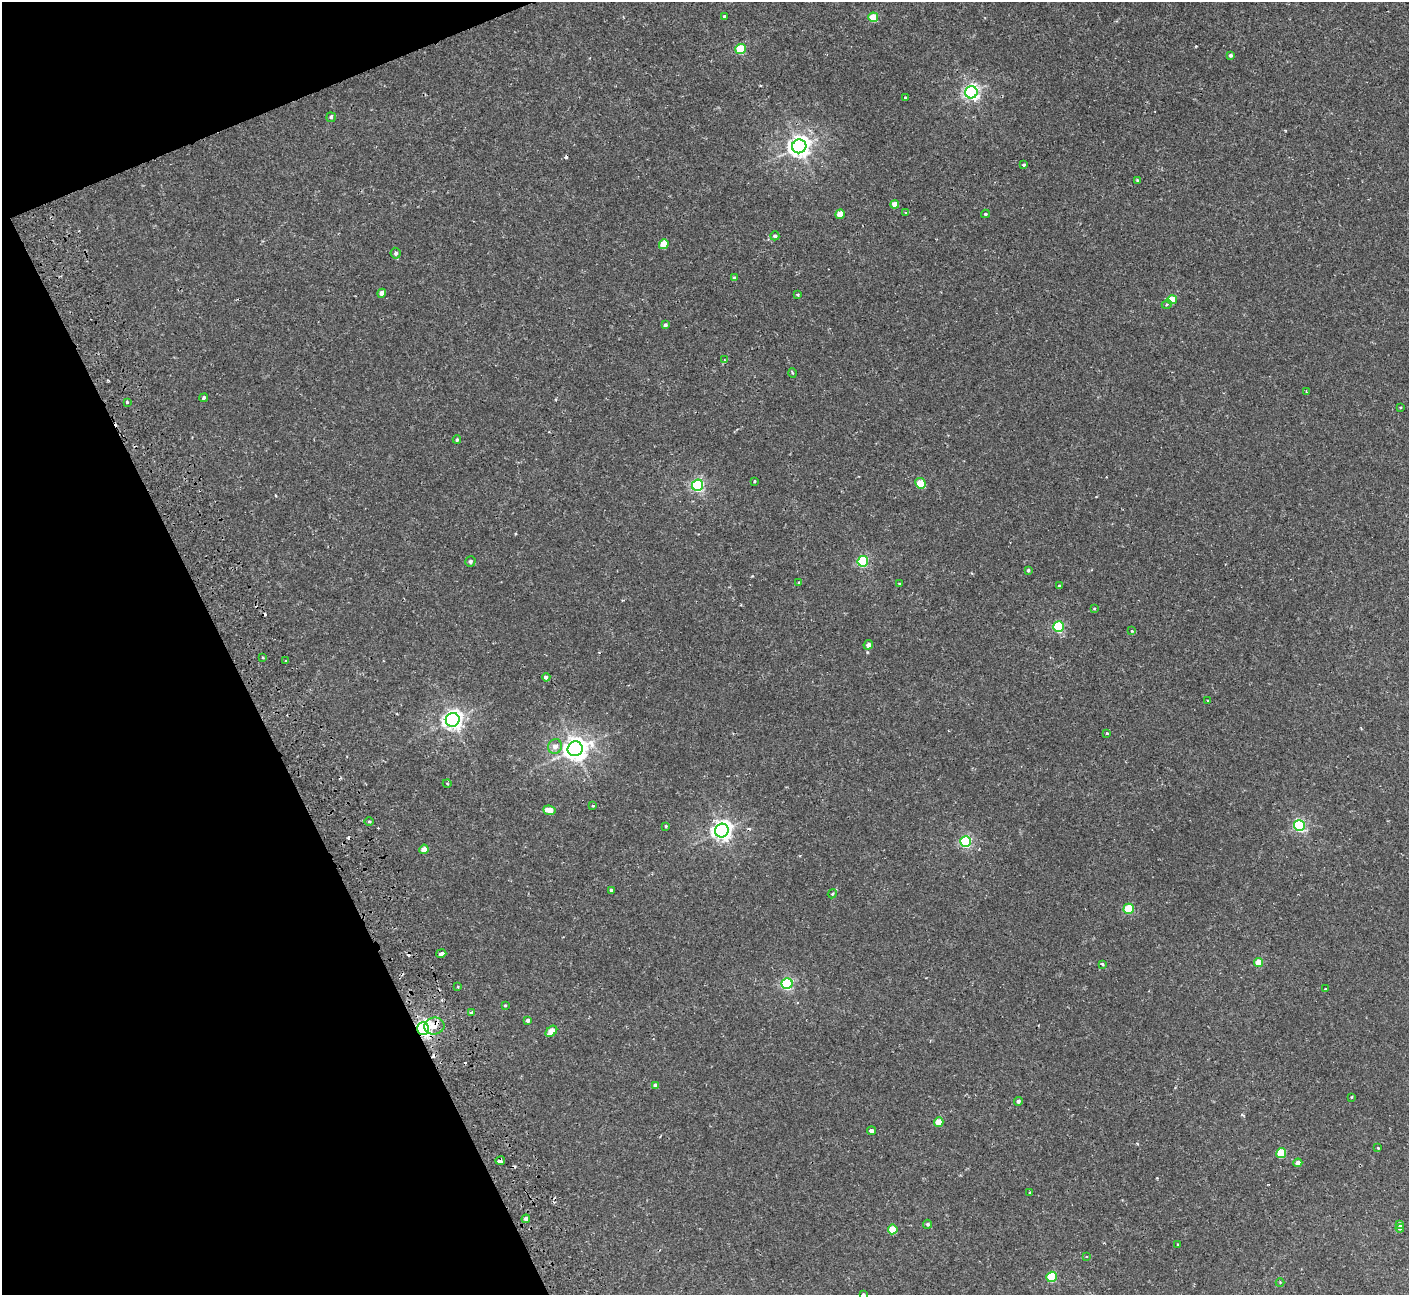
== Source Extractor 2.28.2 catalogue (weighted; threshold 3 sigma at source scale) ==
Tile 5 of 4 x 4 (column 1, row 2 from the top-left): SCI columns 54-1460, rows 2774-4066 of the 5737 x 5675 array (HDU 1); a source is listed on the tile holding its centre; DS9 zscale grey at full resolution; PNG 1411 x 1297 px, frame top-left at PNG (2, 2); each listed source drawn as its Kron ellipse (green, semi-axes under 4 px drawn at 4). Shown black and unused: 20% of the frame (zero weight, under 2 of 3 exposures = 3% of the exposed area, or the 3 px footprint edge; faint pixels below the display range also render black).
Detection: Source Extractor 2.28.2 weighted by HDU 2 'WHT'; one run over the whole footprint, this tile lists its part. Background 0.0324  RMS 0.0027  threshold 0.0123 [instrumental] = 3 sigma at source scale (4.5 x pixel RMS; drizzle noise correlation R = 1.50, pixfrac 1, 0.05/0.05 arcsec/px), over >= 5 px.
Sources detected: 103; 8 cosmic-ray / hot-pixel residue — neither listed nor drawn; the other 95 listed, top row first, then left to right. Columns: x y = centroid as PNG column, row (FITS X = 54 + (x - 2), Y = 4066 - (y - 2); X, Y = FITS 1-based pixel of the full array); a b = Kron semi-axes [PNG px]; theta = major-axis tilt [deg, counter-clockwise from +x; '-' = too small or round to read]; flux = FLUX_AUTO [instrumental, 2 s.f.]
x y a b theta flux
724 17 3 3 - 0.38
873 17 5 4 - 5.9
741 49 5 5 - 13
1231 55 4 3 - 0.55
971 92 6 6 - 76
905 97 3 3 - 0.25
331 117 5 5 - 0.4
799 146 7 7 - 180
1024 164 3 3 - 0.51
1137 180 4 3 - 0.31
895 204 4 4 - 2.8
906 213 3 3 - 0.61
840 214 5 4 - 4.5
985 214 4 3 - 0.41
775 236 4 4 - 0.68
664 244 5 4 - 5.1
396 253 5 5 - 0.63
734 278 4 3 - 0.56
382 293 4 4 - 2
797 295 3 2 - 0.36
1172 300 5 4 - 7.4
1167 304 5 3 - 0.27
665 325 4 4 - 0.64
725 360 4 4 - 0.44
792 373 4 3 - 0.25
1307 392 3 3 - 0.34
204 398 4 4 - 0.37
127 402 3 3 - 0.7
1400 407 4 3 - 0.23
457 440 4 4 - 0.42
755 481 4 3 - 0.28
921 483 5 5 - 6.9
697 485 5 5 - 49
470 561 5 5 - 0.63
863 561 5 5 - 25
1028 570 4 3 - 0.38
799 583 4 2 - 0.25
900 584 3 3 - 0.58
1059 586 3 3 - 0.44
1094 608 4 2 - 0.19
1059 627 5 5 - 24
1132 631 3 3 - 0.21
868 645 5 4 - 1.3
263 657 3 2 - 0.34
286 661 3 2 - 0.25
546 677 4 3 - 1.6
1208 701 3 2 - 0.26
453 720 7 7 - 130
1107 733 3 3 - 0.42
555 746 7 6 - 1.4
575 749 8 7 - 230
447 784 4 3 - 0.25
593 806 3 3 - 0.29
549 810 6 4 -8 3.3
369 822 5 3 - 0.33
1299 825 5 5 - 42
666 826 4 3 - 0.31
722 831 7 6 - 140
966 842 5 5 - 37
424 849 5 4 - 2.4
611 890 3 3 - 0.6
832 894 5 3 - 0.25
1129 909 5 5 - 13
441 953 5 3 - 2
1259 963 4 4 - 3.9
1102 964 4 3 - 0.3
787 983 5 5 - 36
458 987 3 2 - 0.22
1325 989 3 3 - 0.42
505 1005 4 3 - 0.28
471 1013 3 3 - 0.85
528 1020 4 4 - 0.61
434 1026 10 8 7 2.8
423 1029 6 6 - 110
551 1031 6 4 41 4
655 1085 4 4 - 0.95
1351 1097 3 3 - 0.21
1018 1101 4 4 - 0.64
939 1122 5 4 - 4
872 1131 4 3 - 1.1
1378 1148 3 2 - 0.44
1281 1153 5 5 - 11
500 1161 5 3 - 1.4
1298 1163 4 4 - 1.8
1030 1193 3 3 - 0.96
526 1219 4 4 - 1.1
927 1224 4 4 - 0.51
1400 1224 4 4 - 1.2
1400 1228 4 4 - 0.96
893 1229 5 5 - 7.4
1177 1244 3 2 - 0.21
1087 1257 3 2 - 0.23
1052 1277 5 5 - 15
1280 1283 4 4 - 0.33
863 1294 3 3 - 0.29
Overlapping masked pixels (flux is a lower limit): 3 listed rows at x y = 434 1026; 423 1029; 500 1161
Isophote crosses this tile's border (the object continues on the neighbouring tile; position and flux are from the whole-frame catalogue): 1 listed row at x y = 863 1294